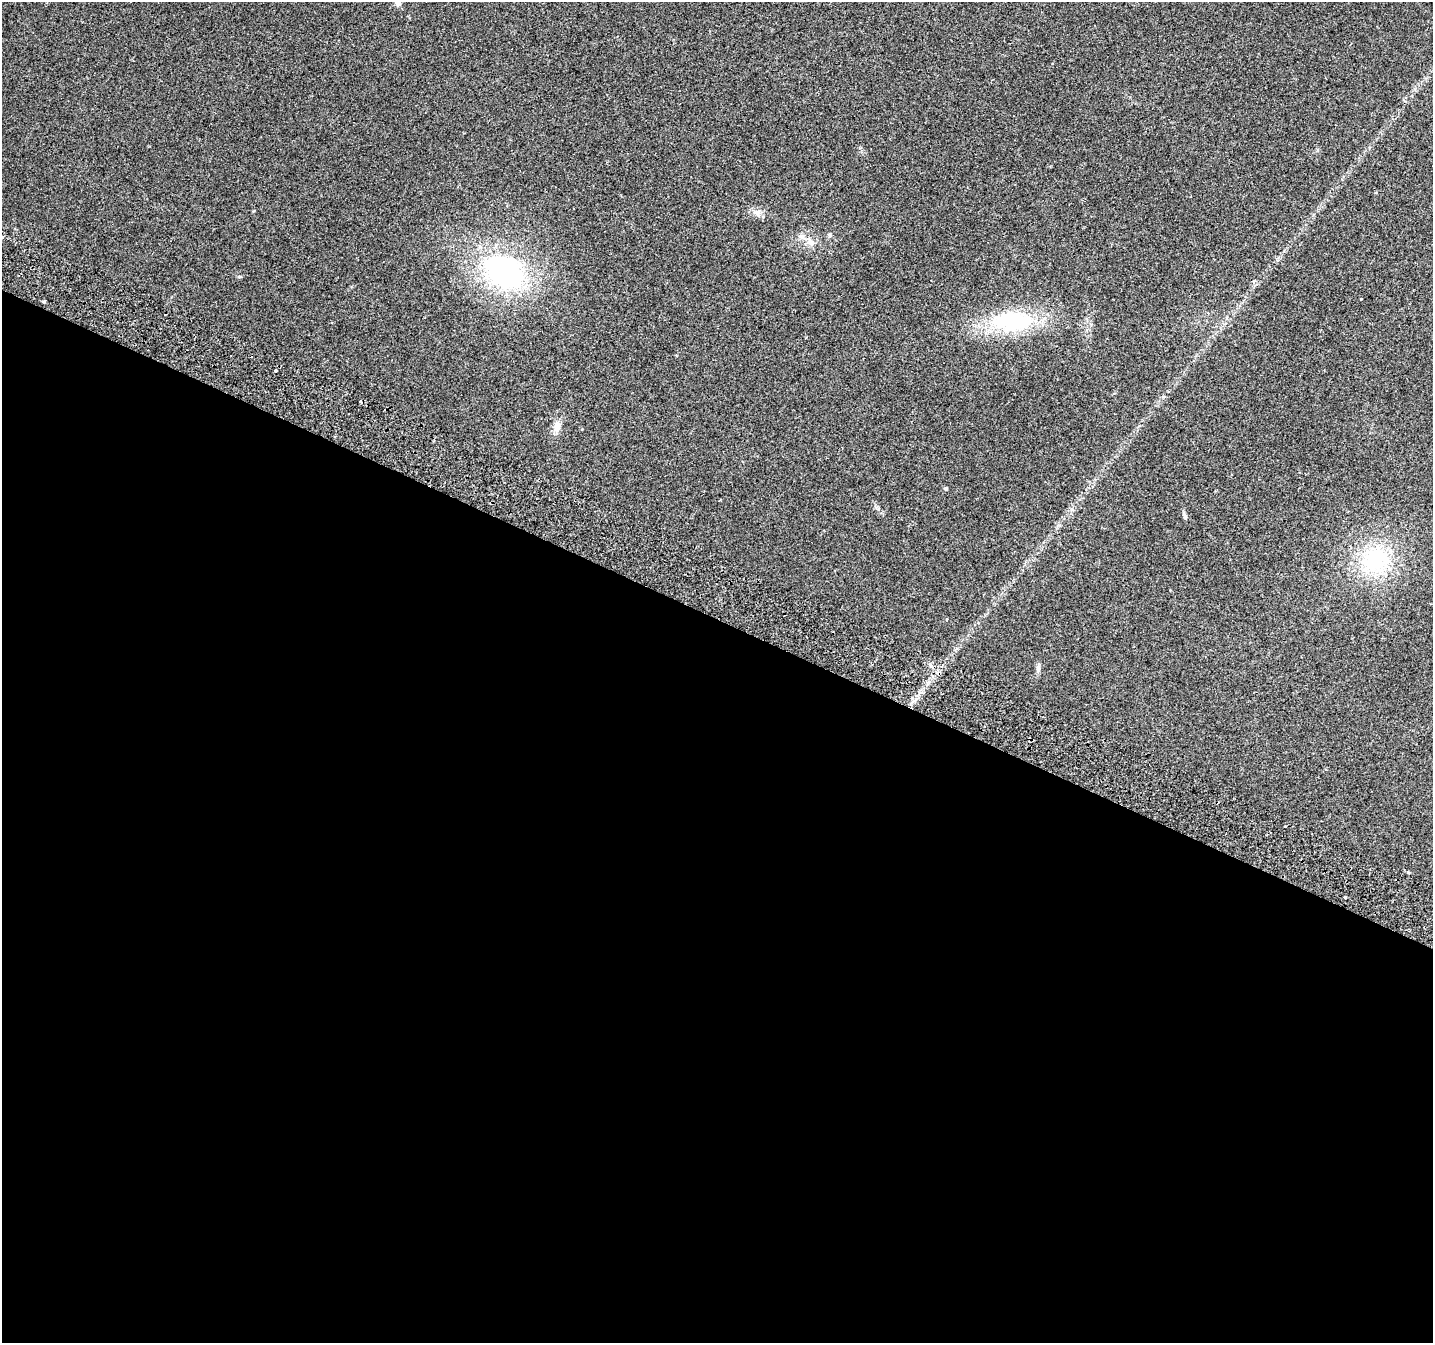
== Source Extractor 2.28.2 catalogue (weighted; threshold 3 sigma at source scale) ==
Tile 14 of 4 x 4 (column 2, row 4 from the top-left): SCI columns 1469-2899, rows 321-1661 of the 5790 x 5939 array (HDU 1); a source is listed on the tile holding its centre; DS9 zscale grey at full resolution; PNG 1435 x 1345 px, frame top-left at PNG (2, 2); no overlay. Shown black and unused: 54% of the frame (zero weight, under 2 of 3 exposures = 3% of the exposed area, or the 3 px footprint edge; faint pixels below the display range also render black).
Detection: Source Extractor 2.28.2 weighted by HDU 2 'WHT'; one run over the whole footprint, this tile lists its part. Background 0.0882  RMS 0.0083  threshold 0.0372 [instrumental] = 3 sigma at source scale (4.5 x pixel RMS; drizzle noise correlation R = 1.50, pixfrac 1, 0.0396/0.0396 arcsec/px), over >= 5 px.
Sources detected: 17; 1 cosmic-ray / hot-pixel residue — not listed; the other 16 listed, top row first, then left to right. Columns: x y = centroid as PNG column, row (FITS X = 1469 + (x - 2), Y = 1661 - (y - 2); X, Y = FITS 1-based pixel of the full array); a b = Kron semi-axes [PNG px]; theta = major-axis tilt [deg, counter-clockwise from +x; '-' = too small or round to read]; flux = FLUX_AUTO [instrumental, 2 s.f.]
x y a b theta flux
398 3 6 6 - 3.3
757 213 8 7 - 3.2
829 235 5 5 - 1.3
2 236 3 3 - 2.3
504 271 36 26 -28 150
1361 299 3 3 - 1.1
44 301 4 3 - 1.1
1013 321 43 20 0 76
275 371 3 3 - 3.9
557 426 14 8 80 6.4
946 489 4 4 - 1.3
1185 516 11 4 -72 1.9
1375 560 44 33 26 65
1038 668 11 6 -90 2.8
1285 827 3 3 - 4.5
1345 897 3 3 - 2.3
Isophote crosses this tile's border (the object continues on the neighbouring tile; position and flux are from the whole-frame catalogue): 2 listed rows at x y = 398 3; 2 236